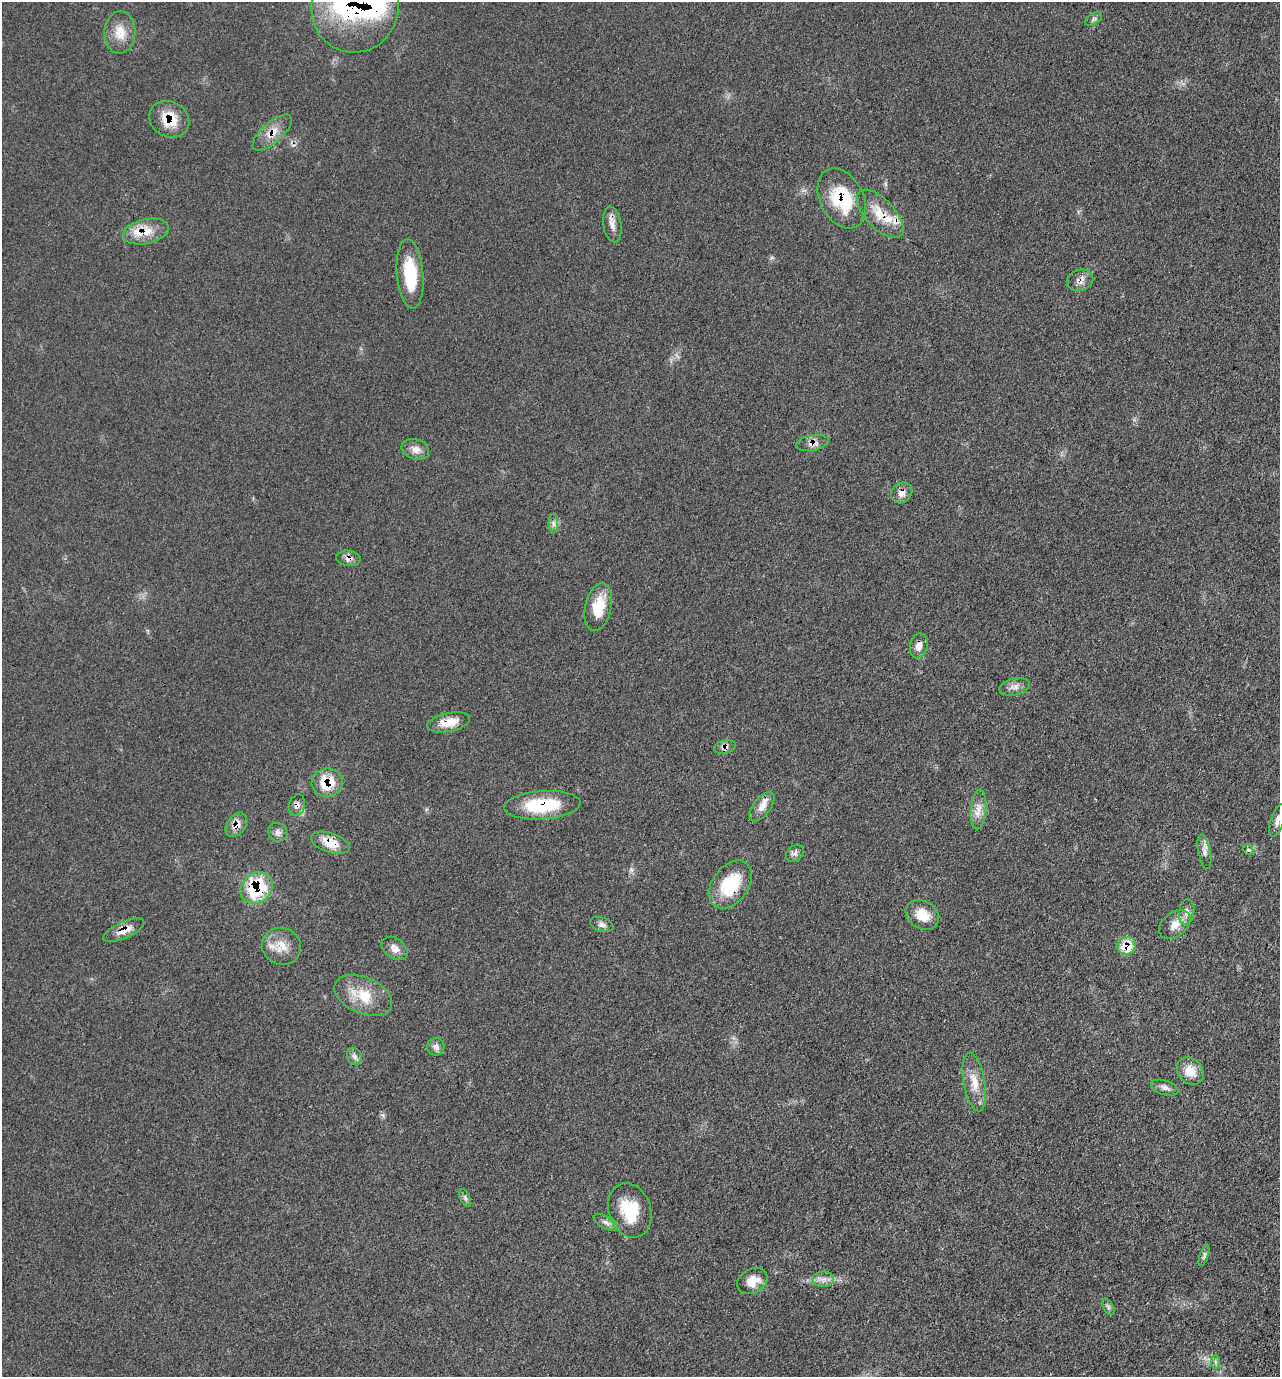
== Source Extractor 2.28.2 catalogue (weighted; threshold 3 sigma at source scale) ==
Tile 6 of 4 x 4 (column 2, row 2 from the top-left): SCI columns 1564-2841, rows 2893-4267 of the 5809 x 5792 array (HDU 1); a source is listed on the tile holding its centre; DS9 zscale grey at full resolution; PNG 1282 x 1379 px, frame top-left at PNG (2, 2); each listed source drawn as its Kron ellipse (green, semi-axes under 4 px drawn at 4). Shown black and unused: <1% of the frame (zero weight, under 3 of 4 exposures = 9% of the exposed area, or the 3 px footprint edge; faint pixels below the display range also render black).
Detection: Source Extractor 2.28.2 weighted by HDU 2 'WHT'; one run over the whole footprint, this tile lists its part. Background 0.0661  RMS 0.005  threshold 0.0226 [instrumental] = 3 sigma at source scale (4.5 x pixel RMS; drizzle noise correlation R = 1.50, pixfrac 1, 0.05/0.05 arcsec/px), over >= 5 px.
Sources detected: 61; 4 inside a brighter listed object's ellipse — not listed separately; the other 57 listed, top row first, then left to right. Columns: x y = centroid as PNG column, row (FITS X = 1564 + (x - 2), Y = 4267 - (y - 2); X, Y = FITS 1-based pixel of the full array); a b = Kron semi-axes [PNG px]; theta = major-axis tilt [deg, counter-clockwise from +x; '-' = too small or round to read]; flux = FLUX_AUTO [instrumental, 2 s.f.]
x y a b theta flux
355 7 45 43 71 110
1094 19 9 5 33 1.3
120 32 21 15 87 8.7
169 119 21 17 -30 13
272 133 24 10 41 6.6
842 198 32 21 -62 27
880 214 30 14 -47 12
612 224 18 9 -82 3.9
146 232 23 12 13 8.7
410 274 35 13 -85 21
1080 280 13 10 20 3.4
812 443 16 7 10 3.6
415 449 14 10 -17 3.7
902 493 11 9 40 3.6
553 524 10 4 -89 1.4
348 558 12 7 -6 2.5
598 607 24 13 77 13
919 646 12 8 77 3.4
1015 687 15 8 13 3
449 722 22 9 12 7.8
725 747 11 6 13 2.6
327 783 16 14 7 14
297 805 11 8 73 2.4
542 805 38 14 4 27
762 807 17 8 53 4.2
978 810 20 8 84 4.8
1277 820 17 6 72 2.8
236 825 13 9 55 4.4
278 832 10 9 - 2.1
330 843 20 9 -19 8.5
1248 850 5 5 - 0.87
1204 852 17 6 -79 2.8
795 853 10 7 41 1.8
730 885 27 18 54 25
256 888 17 14 44 34
1187 912 13 7 83 2.8
922 915 18 13 -31 8.7
602 925 12 7 -18 2
1175 925 17 12 39 5.6
124 930 22 8 24 5.9
281 946 20 18 -22 8.3
1126 946 9 9 - 11
395 949 14 9 -35 3.6
363 995 30 18 -24 15
436 1047 9 8 - 2.2
354 1056 9 7 -63 1.9
1190 1071 15 12 -47 7.3
974 1082 30 11 -80 8.6
1165 1088 14 7 -17 2.4
465 1198 10 5 -66 1.2
630 1211 28 21 -71 19
606 1222 13 6 -28 2.1
1204 1256 11 3 71 1.1
823 1279 10 8 0 2.8
752 1281 16 12 28 7
1108 1307 9 5 -58 1.2
1215 1362 7 4 -89 0.99
Overlapping masked pixels (flux is a lower limit): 21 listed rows (the first 20) at x y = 355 7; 169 119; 272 133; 842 198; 880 214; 146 232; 1080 280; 812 443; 902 493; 348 558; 449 722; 725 747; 327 783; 297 805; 542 805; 236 825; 330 843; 730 885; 256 888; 124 930
Isophote crosses this tile's border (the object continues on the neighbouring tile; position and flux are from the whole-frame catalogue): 2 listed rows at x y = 355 7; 1277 820